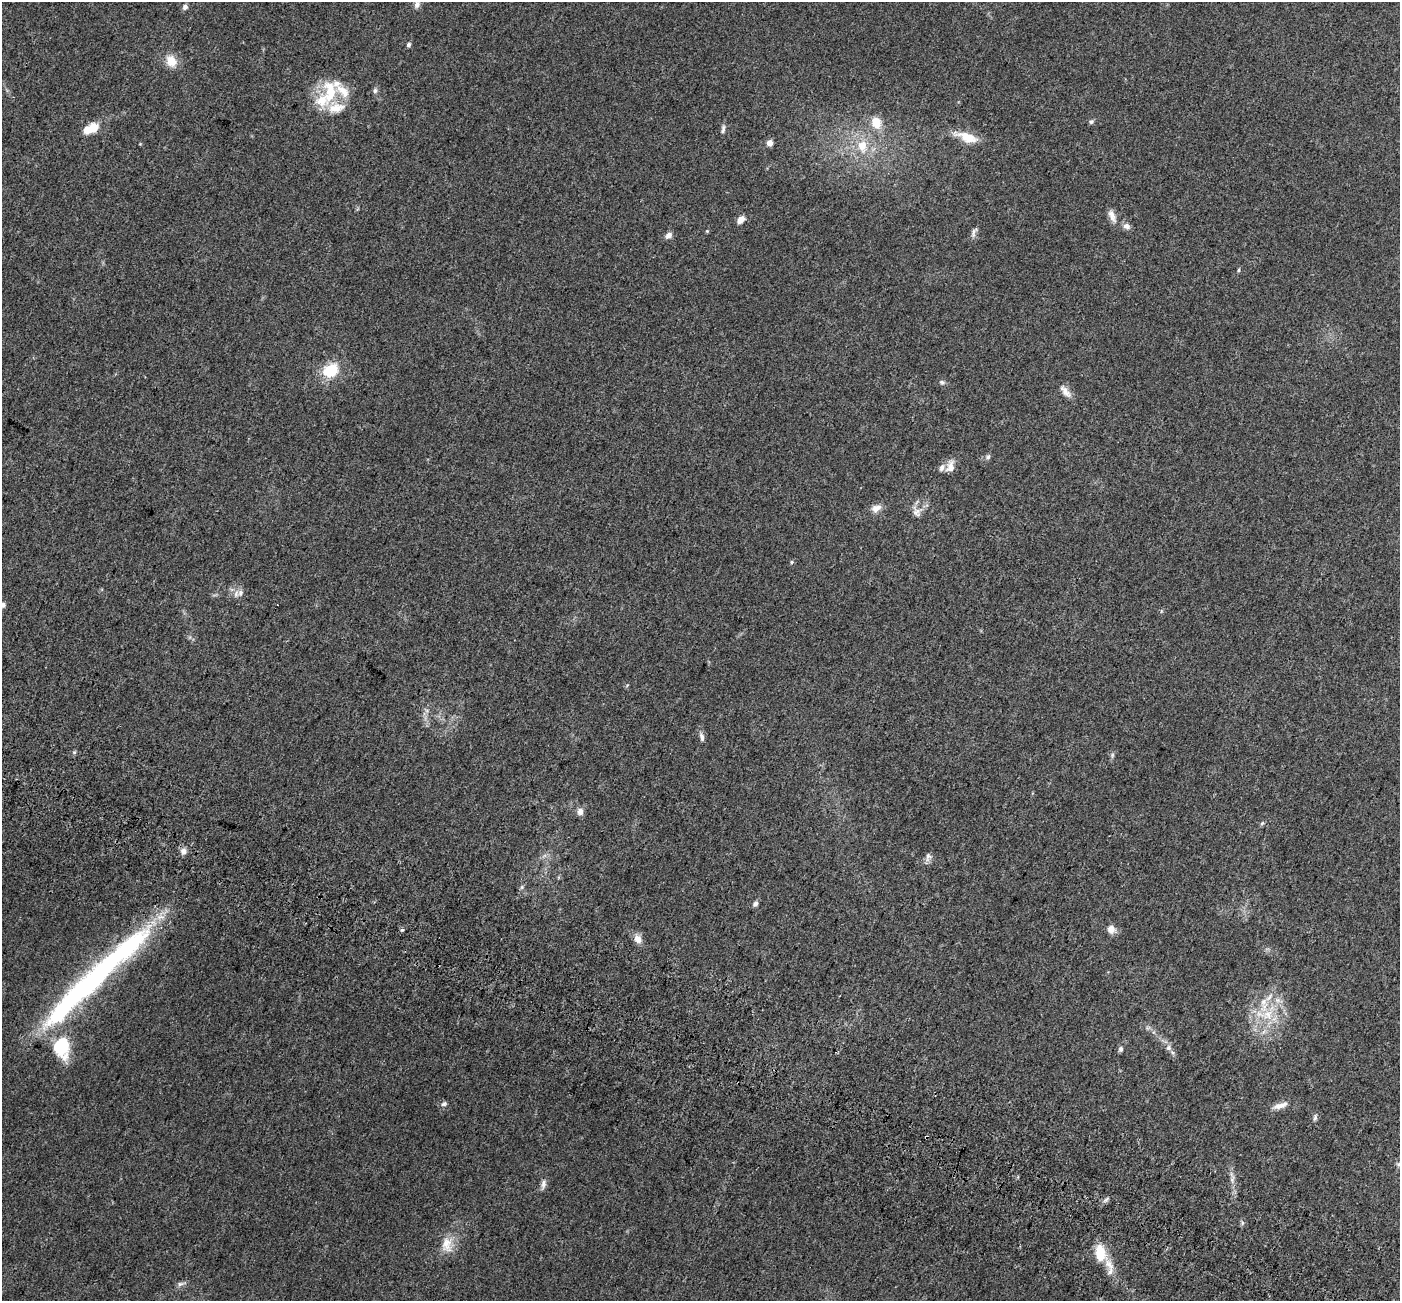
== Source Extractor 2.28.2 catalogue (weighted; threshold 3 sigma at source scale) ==
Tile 6 of 4 x 4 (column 2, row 2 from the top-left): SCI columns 1498-2895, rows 2987-4285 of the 5784 x 5909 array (HDU 1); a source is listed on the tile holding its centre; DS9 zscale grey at full resolution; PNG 1402 x 1303 px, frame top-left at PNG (2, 2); no overlay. Shown black and unused: <1% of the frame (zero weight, under 3 of 5 exposures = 6% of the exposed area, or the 3 px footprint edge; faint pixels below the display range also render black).
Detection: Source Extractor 2.28.2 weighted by HDU 2 'WHT'; one run over the whole footprint, this tile lists its part. Background 0.0306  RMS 0.0029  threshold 0.0129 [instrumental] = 3 sigma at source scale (4.5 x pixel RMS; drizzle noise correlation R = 1.50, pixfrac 1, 0.0396/0.0396 arcsec/px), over >= 5 px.
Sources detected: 69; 2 inside a brighter object's white glare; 1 cosmic-ray / hot-pixel residue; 1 long thin detection or spike segment (spike, bleed or trail) — not listed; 7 inside a brighter listed object's ellipse — not listed separately; the other 58 listed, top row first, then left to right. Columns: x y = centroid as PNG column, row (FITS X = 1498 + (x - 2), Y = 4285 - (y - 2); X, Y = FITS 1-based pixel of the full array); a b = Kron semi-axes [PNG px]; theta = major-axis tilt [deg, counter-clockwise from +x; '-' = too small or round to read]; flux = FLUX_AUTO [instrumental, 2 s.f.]
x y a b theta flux
417 4 10 7 67 1
185 7 7 6 - 0.84
408 45 5 5 - 0.64
171 61 16 13 -58 3.6
375 90 7 6 - 0.69
330 91 36 18 89 9.7
1091 122 6 5 - 0.56
876 123 14 11 -73 4.1
94 127 7 7 - 5.1
723 129 12 5 83 0.73
967 137 34 11 -18 5.1
770 143 6 6 - 1.6
862 146 14 10 -84 4.3
1112 216 19 7 -65 1.8
740 220 9 6 44 1.8
1127 226 11 7 -25 1.1
707 231 4 4 - 0.25
974 232 15 5 72 0.99
669 235 10 7 43 1.2
1239 270 5 3 - 0.35
331 370 18 14 32 8.1
942 382 8 6 -19 0.62
1065 391 19 7 -50 1.8
988 457 7 5 46 0.55
950 467 16 10 76 2.2
876 508 15 9 26 1.9
917 512 13 11 68 1.8
792 562 5 4 - 0.36
240 593 8 7 - 1.2
3 605 7 6 - 0.75
702 737 11 5 -77 0.98
1112 755 8 4 82 0.51
580 811 9 8 - 1.4
1262 823 6 5 - 0.42
183 851 8 8 - 1.4
928 857 12 7 75 1.1
522 887 6 5 - 0.47
755 904 8 6 52 0.83
402 929 4 3 - 0.68
1111 929 11 9 -57 1.9
638 939 12 9 -57 1.9
1269 997 14 6 48 1.7
1267 1015 16 13 50 5.5
62 1046 26 18 89 13
1169 1048 8 7 - 1
1120 1049 7 6 - 0.69
444 1104 8 6 35 0.65
1280 1105 23 7 19 2.1
1315 1117 8 5 88 0.62
927 1137 3 3 - 2.2
1232 1180 7 4 -72 0.67
543 1184 13 7 83 1.1
1106 1199 8 3 45 0.54
1242 1223 6 4 -72 0.41
447 1244 23 14 82 4.3
1100 1254 20 11 -85 6.5
1110 1271 13 7 68 1.3
180 1284 10 5 18 0.81
Overlapping masked pixels (flux is a lower limit): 1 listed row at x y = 927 1137
Isophote crosses this tile's border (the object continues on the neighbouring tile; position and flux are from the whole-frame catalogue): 1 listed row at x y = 3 605